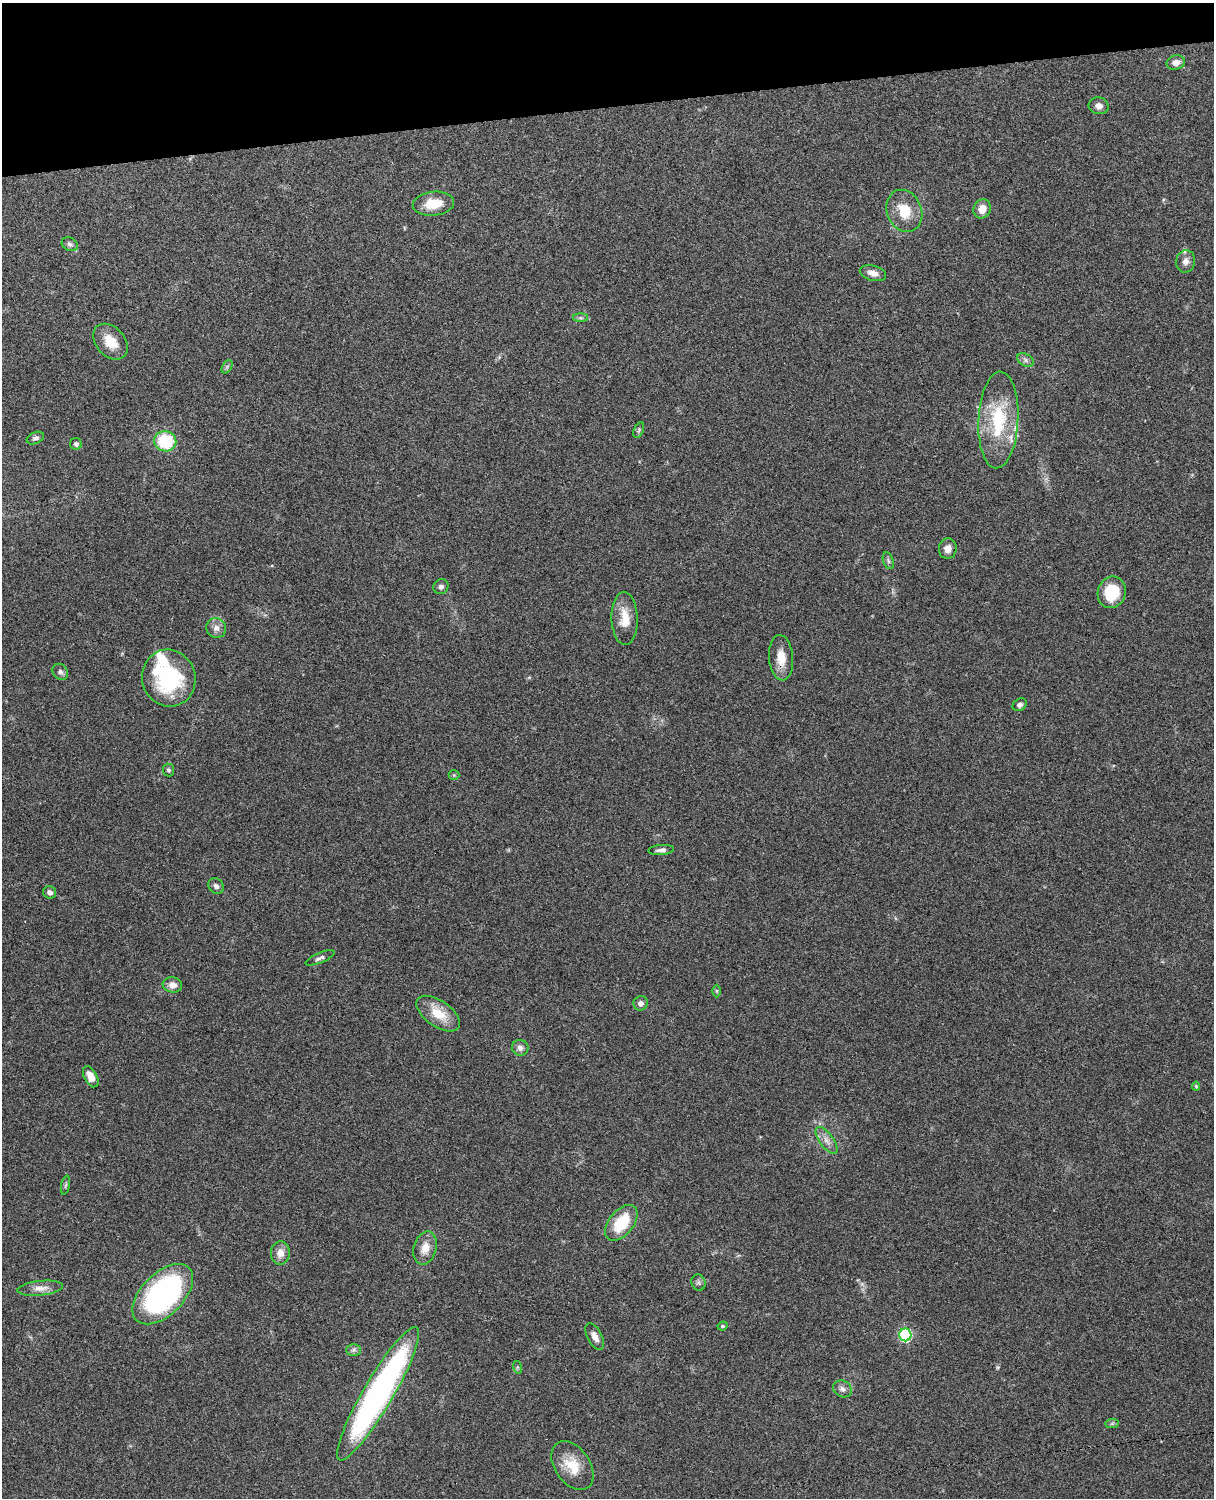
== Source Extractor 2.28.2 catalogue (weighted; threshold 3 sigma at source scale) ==
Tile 3 of 4 x 3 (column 3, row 1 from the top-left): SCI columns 2544-3755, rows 3155-4650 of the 5088 x 4927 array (HDU 1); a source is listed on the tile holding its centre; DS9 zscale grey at full resolution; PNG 1216 x 1500 px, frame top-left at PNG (2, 3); each listed source drawn as its Kron ellipse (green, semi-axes under 4 px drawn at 4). Shown black and unused: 7% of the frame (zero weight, under 3 of 4 exposures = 6% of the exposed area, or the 3 px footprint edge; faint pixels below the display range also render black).
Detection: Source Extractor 2.28.2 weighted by HDU 2 'WHT'; one run over the whole footprint, this tile lists its part. Background 0.105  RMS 0.0065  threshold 0.0293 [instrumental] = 3 sigma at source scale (4.5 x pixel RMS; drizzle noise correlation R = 1.50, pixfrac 1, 0.05/0.05 arcsec/px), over >= 5 px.
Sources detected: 62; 5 inside a brighter listed object's ellipse — not listed separately; the other 57 listed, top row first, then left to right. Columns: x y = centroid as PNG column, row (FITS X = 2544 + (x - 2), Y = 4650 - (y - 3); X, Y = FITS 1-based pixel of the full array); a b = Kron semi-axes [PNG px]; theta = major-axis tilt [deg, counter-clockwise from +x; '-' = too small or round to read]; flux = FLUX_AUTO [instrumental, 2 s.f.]
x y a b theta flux
1176 62 9 7 15 4.3
1099 106 10 8 -13 3.6
433 204 21 12 6 14
982 209 10 8 64 6.4
904 211 22 17 -67 15
70 244 9 6 -29 1.9
1186 261 11 9 76 3.7
873 273 13 7 -16 4.2
580 318 7 4 0 1.3
110 342 20 14 -48 13
1026 360 9 6 -28 1.9
227 367 7 4 57 1.1
998 420 48 20 87 40
639 430 8 5 70 1.2
35 438 9 5 23 1.8
165 441 11 10 - 31
76 444 6 6 - 1.7
948 549 10 9 - 4.6
888 561 9 5 -71 1.5
441 587 8 7 - 2
1112 592 16 14 70 19
625 618 26 13 -88 12
216 628 10 9 - 3.8
781 658 23 12 -85 10
60 672 9 7 -48 2
169 678 29 26 -71 57
1020 705 7 6 - 2
168 770 6 5 - 1.6
454 775 5 5 - 0.8
661 850 13 5 5 2.5
216 886 8 7 - 2.3
50 892 6 6 - 2.4
320 958 16 5 23 2.2
172 985 10 7 -6 4.6
717 991 6 4 90 0.86
641 1003 7 7 - 3.2
438 1014 25 13 -35 15
520 1048 8 8 - 2.9
91 1077 11 6 -62 6.2
1196 1086 4 4 - 0.89
827 1140 16 6 -54 4.3
65 1185 9 3 78 1.1
621 1223 21 12 50 25
425 1248 17 11 75 7.9
280 1253 12 9 85 5.1
699 1282 8 7 - 1.7
40 1288 23 7 6 5.8
163 1294 37 21 45 140
722 1326 5 3 - 0.85
905 1335 6 6 - 71
595 1336 14 7 -62 5.1
354 1350 7 6 - 1.7
517 1367 6 4 -72 0.92
842 1389 10 8 -28 2.7
378 1394 77 15 59 200
1112 1423 7 4 1 1
572 1466 27 17 -55 16
Overlapping masked pixels (flux is a lower limit): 1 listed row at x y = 781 658